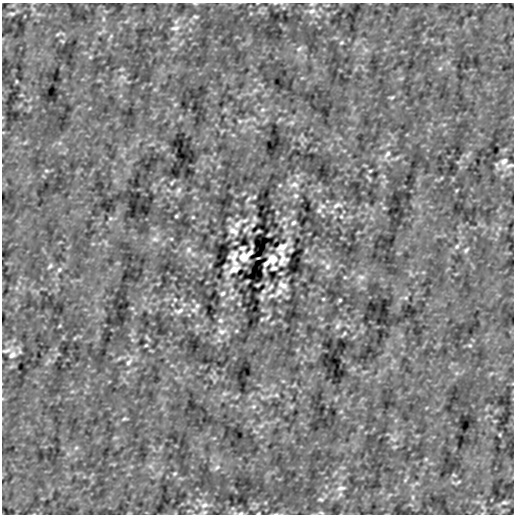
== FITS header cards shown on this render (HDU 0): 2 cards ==
NAXIS1  =                  512
NAXIS2  =                  512

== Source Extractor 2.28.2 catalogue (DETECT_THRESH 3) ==
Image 512 x 512 px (HDU 0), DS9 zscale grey, 1 PNG px = 1 image px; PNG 516 x 516 px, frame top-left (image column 1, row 512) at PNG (2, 3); no overlay
Background -3.63e-06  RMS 1.9e-04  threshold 5.61e-04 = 3 sigma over >= 5 px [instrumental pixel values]
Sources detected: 124; all 124 listed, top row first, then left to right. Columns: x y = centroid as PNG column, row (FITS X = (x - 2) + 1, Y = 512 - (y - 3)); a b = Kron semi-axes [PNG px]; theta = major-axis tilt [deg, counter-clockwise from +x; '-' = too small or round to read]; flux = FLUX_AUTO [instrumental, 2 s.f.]
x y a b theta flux
275 3 5 3 - 0.011
195 4 6 3 -2 0.014
312 11 13 9 22 0.094
12 14 8 4 0 0.021
195 17 7 5 -12 0.021
103 19 6 4 -90 0.018
175 28 15 7 12 0.064
58 34 7 4 44 0.015
111 36 7 4 71 0.019
341 42 5 4 - 0.016
299 49 10 6 35 0.042
90 57 6 4 46 0.015
440 68 6 4 19 0.018
122 77 10 4 -23 0.026
16 81 5 3 - 0.01
255 90 7 4 19 0.023
392 97 7 4 13 0.018
263 110 8 5 19 0.026
240 121 5 5 - 0.017
292 122 7 4 18 0.023
387 154 12 6 50 0.05
504 161 12 8 40 0.068
509 166 15 6 16 0.056
46 171 6 4 -1 0.016
370 171 3 3 - 0.011
172 183 6 3 57 0.014
294 185 14 8 5 0.084
178 190 10 6 53 0.038
319 190 6 4 19 0.018
296 196 7 6 - 0.029
248 199 10 4 50 0.023
337 205 15 7 17 0.075
319 210 8 7 - 0.034
277 212 3 2 - 0.0099
176 216 3 3 - 0.013
341 216 5 4 - 0.013
193 217 4 3 - 0.012
110 218 5 4 - 0.014
254 218 8 5 -68 0.024
284 219 8 4 -8 0.028
245 220 11 5 16 0.037
293 223 5 4 - 0.023
237 224 16 7 47 0.066
252 225 5 4 - 0.018
285 226 6 4 71 0.018
246 229 10 4 49 0.025
233 231 8 5 -34 0.061
258 231 3 2 - 0.013
269 235 5 3 - 0.012
155 239 11 6 -7 0.05
457 246 8 6 57 0.029
282 247 16 8 32 0.087
242 248 6 4 -4 0.027
189 250 9 8 - 0.054
466 250 8 4 56 0.023
250 253 6 3 42 0.031
281 253 9 5 -43 0.033
234 256 10 8 39 0.069
243 257 8 7 - 0.089
273 259 8 7 - 0.089
282 260 10 8 39 0.069
235 263 9 6 -35 0.036
266 263 6 3 46 0.033
210 265 6 4 72 0.015
50 266 8 4 56 0.023
327 266 9 8 - 0.053
274 268 6 4 -18 0.025
234 269 16 8 33 0.089
59 270 7 6 - 0.029
345 277 5 3 - 0.012
361 277 11 6 -7 0.05
247 281 5 3 - 0.012
258 285 4 2 - 0.012
283 285 8 5 -34 0.061
270 287 10 4 49 0.024
264 291 5 4 - 0.018
279 292 16 7 47 0.066
223 293 5 4 - 0.023
271 296 11 5 16 0.037
232 297 8 4 -8 0.028
262 298 8 5 -68 0.024
406 298 5 4 - 0.014
323 299 4 4 - 0.012
175 300 5 4 - 0.014
340 300 3 3 - 0.013
239 304 3 2 - 0.01
197 306 8 7 - 0.037
179 311 15 7 17 0.075
268 317 10 4 50 0.021
262 319 4 3 - 0.013
220 320 7 6 - 0.029
197 326 6 4 19 0.018
338 326 10 6 53 0.038
222 331 14 8 5 0.084
344 333 6 3 57 0.014
146 345 3 3 - 0.011
470 345 6 4 -1 0.016
6 350 15 6 14 0.056
12 355 12 8 40 0.066
129 362 12 6 50 0.049
224 394 7 4 18 0.023
276 395 5 5 - 0.017
253 406 8 5 19 0.026
124 419 7 4 13 0.018
261 426 7 4 19 0.023
500 435 5 3 - 0.01
394 439 10 4 -23 0.027
76 448 6 4 19 0.018
426 459 6 4 46 0.015
217 467 10 6 35 0.043
175 474 5 4 - 0.016
454 475 6 3 -18 0.011
405 480 7 4 71 0.019
458 482 7 4 44 0.015
341 488 14 7 12 0.064
413 497 6 4 -90 0.017
321 499 7 5 -1 0.022
504 502 7 4 0 0.022
204 505 12 9 22 0.085
204 512 9 5 16 0.027
241 513 8 5 10 0.027
258 513 3 2 - 0.011
321 513 8 4 -9 0.02
276 514 6 3 19 0.014
At the frame edge (FLAGS 8, measured only in part): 7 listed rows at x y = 275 3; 195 4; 312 11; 509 166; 241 513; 258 513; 276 514